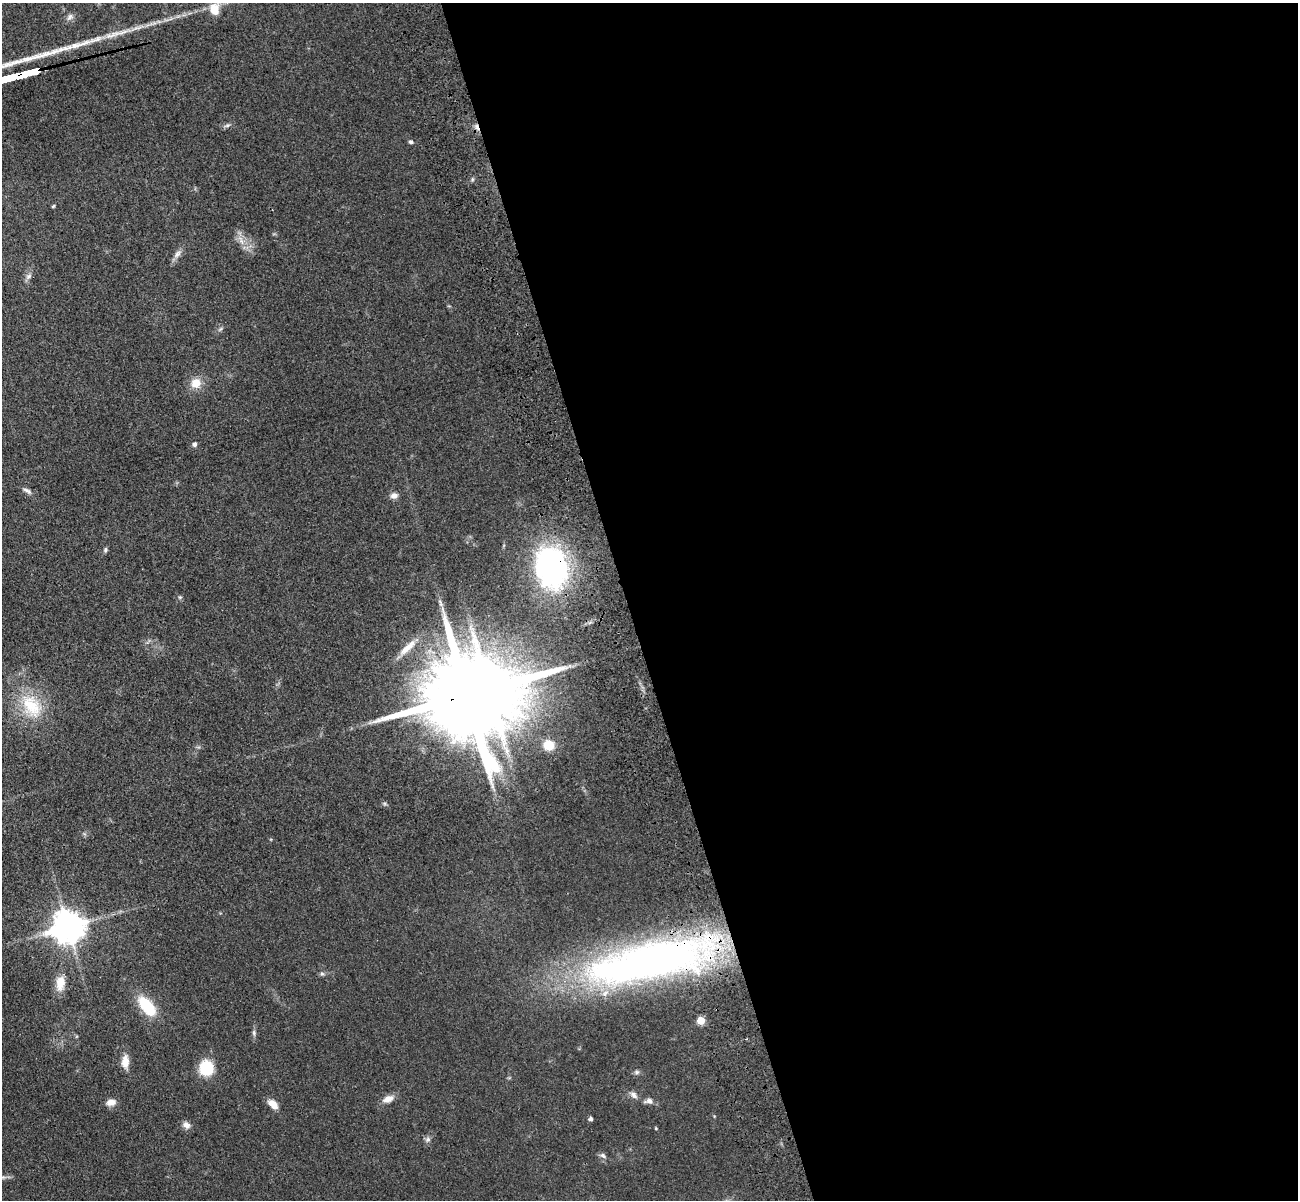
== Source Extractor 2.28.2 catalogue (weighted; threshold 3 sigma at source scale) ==
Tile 8 of 4 x 4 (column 4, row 2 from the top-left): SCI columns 4006-5301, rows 2702-3899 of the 5417 x 5283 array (HDU 1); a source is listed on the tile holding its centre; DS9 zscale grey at full resolution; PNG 1300 x 1202 px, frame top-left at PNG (2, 3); no overlay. Shown black and unused: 52% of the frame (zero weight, under 3 of 4 exposures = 6% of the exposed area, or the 3 px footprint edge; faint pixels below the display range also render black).
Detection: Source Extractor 2.28.2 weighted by HDU 2 'WHT'; one run over the whole footprint, this tile lists its part. Background 0.0437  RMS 0.0057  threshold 0.0256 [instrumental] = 3 sigma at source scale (4.5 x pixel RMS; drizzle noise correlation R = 1.50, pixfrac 1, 0.05/0.05 arcsec/px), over >= 5 px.
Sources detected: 39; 1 inside a brighter object's white glare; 1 cosmic-ray / hot-pixel residue — not listed; the other 37 listed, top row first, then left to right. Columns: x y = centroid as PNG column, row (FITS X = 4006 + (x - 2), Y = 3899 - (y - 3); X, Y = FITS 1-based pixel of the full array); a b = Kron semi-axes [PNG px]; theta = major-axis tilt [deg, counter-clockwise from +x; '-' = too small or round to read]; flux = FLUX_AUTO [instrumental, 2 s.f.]
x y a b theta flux
215 9 14 11 -87 7.9
227 125 7 5 20 1.3
411 142 5 5 - 1
53 206 5 4 - 0.61
177 254 13 7 49 2.7
29 276 8 6 32 1.8
196 383 13 12 - 7.2
194 444 6 5 - 1.5
27 491 13 5 -30 1.9
394 496 9 8 - 2.7
105 550 7 4 83 0.95
552 567 35 27 -78 130
180 597 6 4 18 0.67
408 647 30 8 42 7.8
467 695 29 23 10 12000
31 706 37 22 -57 26
549 745 10 9 - 11
68 927 9 9 - 1100
652 960 159 41 12 320
322 974 6 5 - 1
60 983 20 11 83 7.3
147 1006 19 10 -50 25
701 1020 5 5 - 14
254 1033 7 5 -83 1.1
125 1061 14 8 87 5.9
206 1068 12 11 - 23
637 1072 7 5 21 1.2
634 1095 12 7 -42 2.4
388 1099 14 8 24 4.4
649 1101 9 7 -33 2.1
111 1102 11 7 11 3.9
273 1104 13 7 -42 5.1
591 1119 4 4 - 1.5
186 1125 10 8 -40 2.8
428 1140 8 5 36 1.5
603 1155 8 6 -39 1.5
3 1177 7 4 17 1.2
Overlapping masked pixels (flux is a lower limit): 3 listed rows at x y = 552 567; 467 695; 652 960